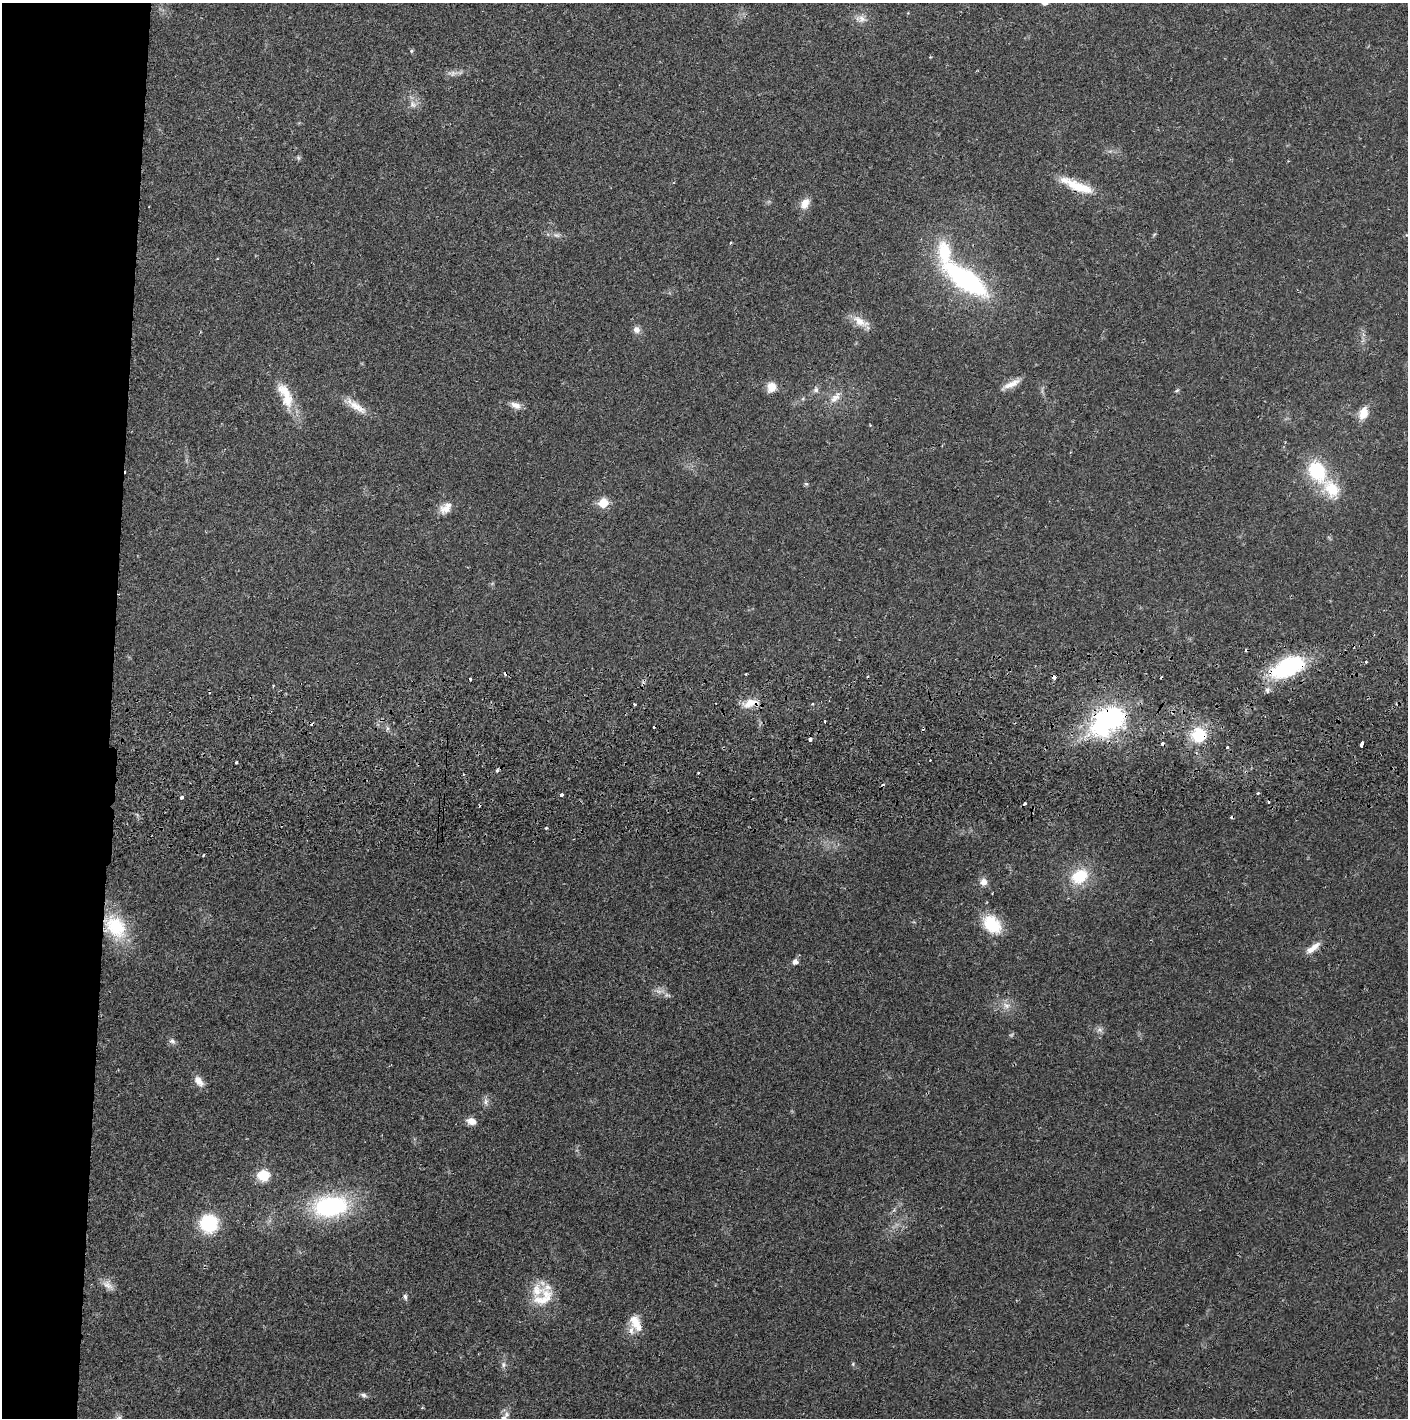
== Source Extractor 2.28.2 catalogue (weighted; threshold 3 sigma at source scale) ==
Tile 4 of 3 x 3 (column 1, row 2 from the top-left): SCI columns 4-1409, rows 1471-2886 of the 4228 x 4359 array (HDU 1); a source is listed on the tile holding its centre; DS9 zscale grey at full resolution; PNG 1410 x 1420 px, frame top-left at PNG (2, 3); no overlay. Shown black and unused: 8% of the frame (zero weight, under 2 of 3 exposures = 3% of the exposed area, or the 3 px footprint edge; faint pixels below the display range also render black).
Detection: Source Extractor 2.28.2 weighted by HDU 2 'WHT'; one run over the whole footprint, this tile lists its part. Background 0.0214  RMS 0.0035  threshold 0.0156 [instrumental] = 3 sigma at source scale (4.5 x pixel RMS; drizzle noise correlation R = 1.50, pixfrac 1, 0.05/0.05 arcsec/px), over >= 5 px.
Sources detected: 96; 1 too faint to see at this stretch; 1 inside a brighter object's white glare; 17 cosmic-ray / hot-pixel residue — not listed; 9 inside a brighter listed object's ellipse — not listed separately; the other 68 listed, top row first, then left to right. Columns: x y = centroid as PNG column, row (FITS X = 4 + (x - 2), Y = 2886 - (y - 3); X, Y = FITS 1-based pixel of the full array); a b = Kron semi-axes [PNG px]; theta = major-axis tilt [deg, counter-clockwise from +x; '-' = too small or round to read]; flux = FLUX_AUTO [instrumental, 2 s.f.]
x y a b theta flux
861 19 16 10 -4 2.6
411 51 5 5 - 0.46
453 73 14 7 3 1.8
413 104 11 9 -47 2.2
298 158 7 4 -89 0.56
1077 186 45 10 -22 11
805 203 12 9 61 3.8
556 235 9 6 -25 1.2
730 243 4 2 - 0.28
965 279 49 17 -36 61
860 321 25 10 -28 4.3
636 330 9 8 - 1.8
1011 384 27 7 26 3.6
771 387 13 11 74 3.4
816 390 8 7 - 1.1
1177 390 6 5 - 0.52
285 392 29 13 -44 7.5
836 397 14 11 44 3.1
515 405 14 8 -22 2.3
356 406 36 9 -33 5.4
1363 413 16 10 70 4.6
1317 471 26 18 -60 20
806 484 6 5 - 0.51
603 503 6 6 - 12
446 509 18 12 13 3.6
1288 667 38 18 26 33
746 674 2 2 - 0.31
1054 677 4 3 - 2.6
470 678 3 3 - 1.5
750 703 21 10 13 4.8
635 704 3 3 - 0.52
825 721 3 2 - 1
1101 725 37 25 87 34
1198 735 16 15 - 13
810 739 3 3 - 1.3
1362 743 5 3 - 13
1227 747 3 3 - 1.1
236 762 3 2 - 0.48
698 773 3 3 - 0.84
1258 793 4 3 - 0.37
561 795 3 3 - 2.1
182 797 4 3 - 3.7
546 828 4 3 - 0.39
203 855 3 2 - 0.34
1080 876 20 15 35 13
983 882 10 9 - 2.3
992 924 22 15 -44 14
115 926 35 25 -48 19
1315 946 16 9 37 2.8
795 962 6 5 - 1.9
659 991 15 6 -5 1.9
1006 1005 11 8 -27 2.4
1100 1029 9 7 -17 1.3
172 1041 10 6 -34 1.1
199 1081 15 9 -51 3
486 1102 11 7 -84 1.4
471 1121 11 8 -17 2.9
263 1175 13 12 - 7.3
330 1206 44 26 6 40
209 1224 16 16 - 20
107 1285 17 9 -37 2.7
405 1297 8 5 -82 0.85
543 1298 34 20 34 10
635 1322 20 12 -69 5.6
853 1364 5 5 - 0.46
503 1365 8 7 - 1.1
363 1395 9 6 -17 1
503 1418 11 7 49 1.7
Overlapping masked pixels (flux is a lower limit): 7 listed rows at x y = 1077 186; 1288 667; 1054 677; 750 703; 1101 725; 1198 735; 115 926
Isophote crosses this tile's border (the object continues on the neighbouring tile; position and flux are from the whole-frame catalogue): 1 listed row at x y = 503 1418